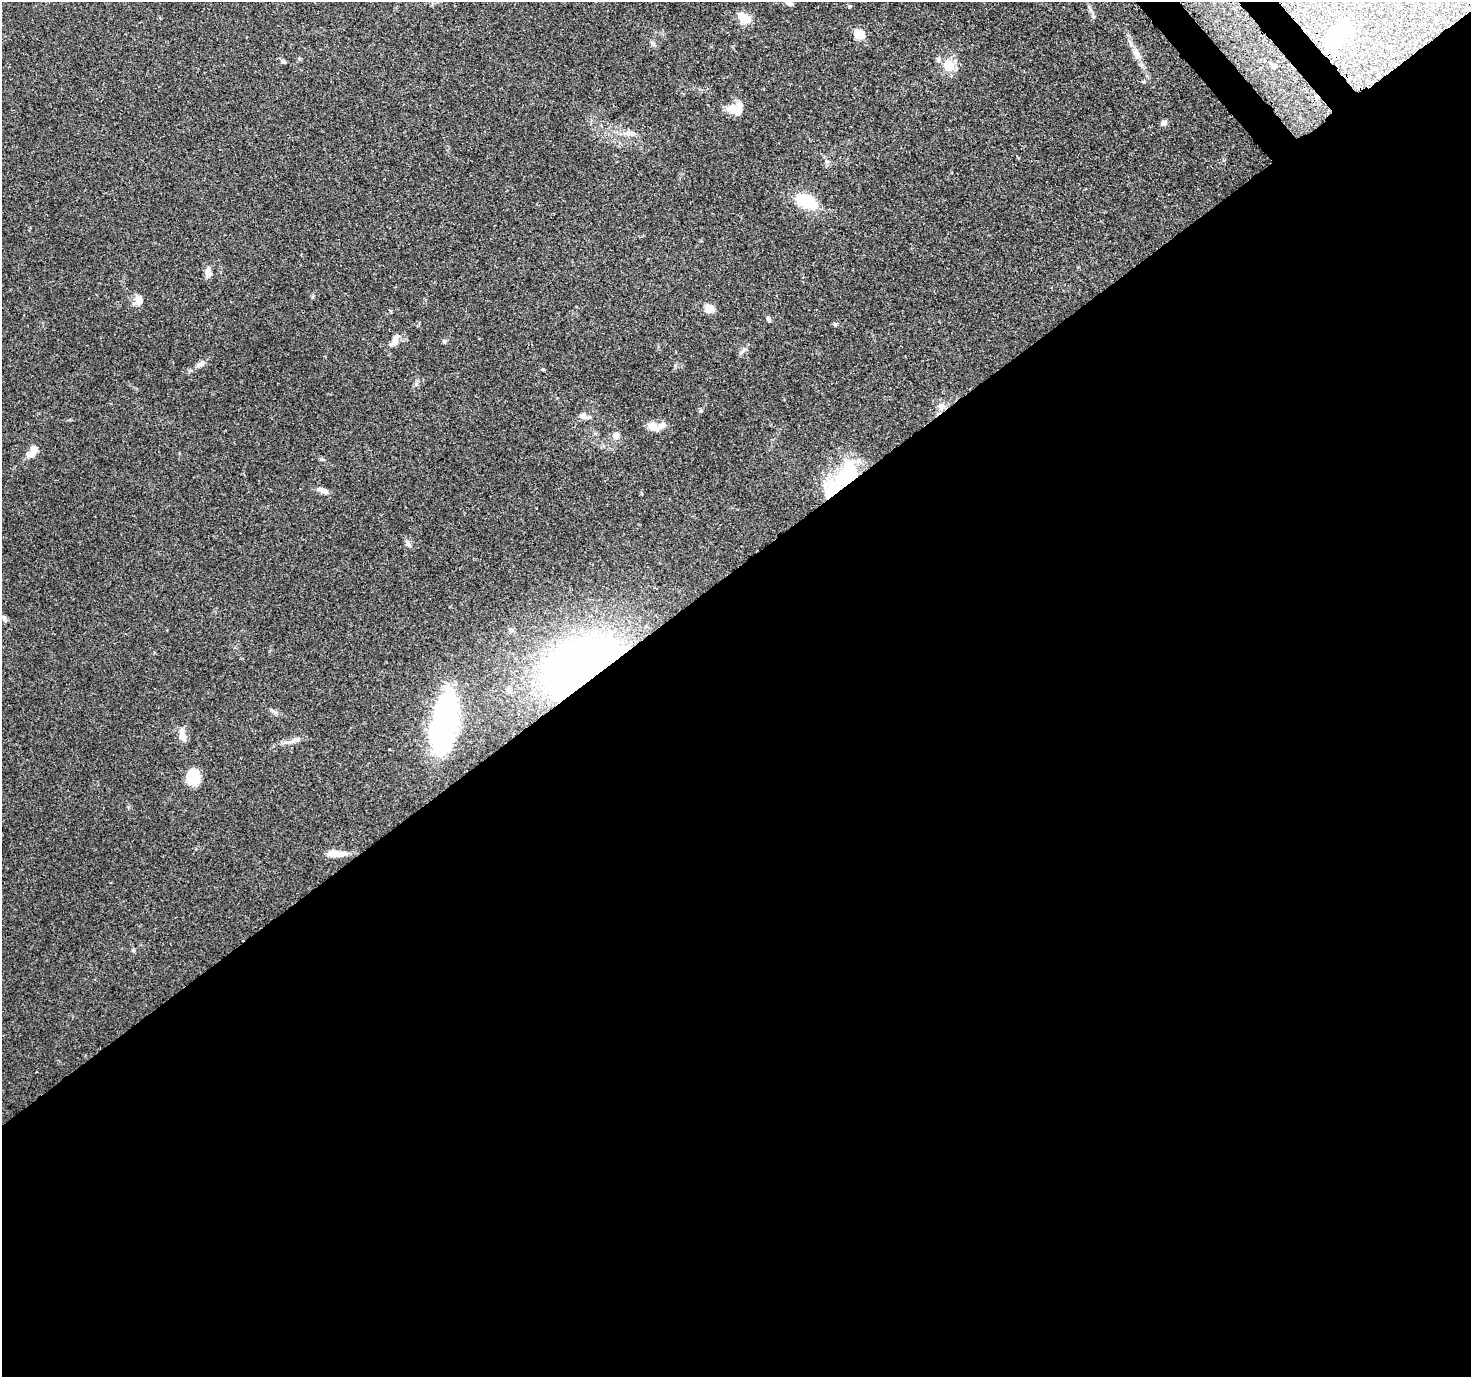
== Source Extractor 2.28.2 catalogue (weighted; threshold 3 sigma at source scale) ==
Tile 15 of 4 x 4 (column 3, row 4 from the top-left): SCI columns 3057-4525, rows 254-1628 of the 6116 x 6065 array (HDU 1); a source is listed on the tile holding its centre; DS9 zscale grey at full resolution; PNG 1473 x 1379 px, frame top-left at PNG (2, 2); no overlay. Shown black and unused: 59% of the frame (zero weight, under 3 of 4 exposures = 9% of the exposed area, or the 3 px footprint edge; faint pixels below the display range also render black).
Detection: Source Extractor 2.28.2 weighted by HDU 2 'WHT'; one run over the whole footprint, this tile lists its part. Background 0.151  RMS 0.0043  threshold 0.0194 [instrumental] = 3 sigma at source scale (4.5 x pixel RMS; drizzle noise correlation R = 1.50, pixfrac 1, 0.0396/0.0396 arcsec/px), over >= 5 px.
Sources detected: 48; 5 inside a brighter object's white glare — not listed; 6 inside a brighter listed object's ellipse — not listed separately; the other 37 listed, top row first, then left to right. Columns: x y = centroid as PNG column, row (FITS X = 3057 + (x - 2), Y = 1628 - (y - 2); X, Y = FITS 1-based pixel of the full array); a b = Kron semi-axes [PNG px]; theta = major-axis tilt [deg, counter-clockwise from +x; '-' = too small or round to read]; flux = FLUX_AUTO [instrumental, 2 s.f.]
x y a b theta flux
788 3 10 6 -26 1.4
743 17 18 10 -33 6
859 34 14 12 45 3.6
1340 35 26 10 48 31
1137 54 16 8 -60 3.7
283 61 7 5 -44 0.75
948 65 15 12 -36 6.6
1274 66 5 5 - 0.88
737 111 18 10 -28 6
1164 123 7 5 36 1.4
807 201 22 13 -25 13
208 273 13 7 87 2.4
139 300 13 9 -73 3.1
709 309 10 9 - 3.9
769 319 7 5 -76 0.92
835 324 5 5 - 0.53
395 341 10 7 79 2.5
744 350 7 5 32 1
201 364 11 6 39 1.6
543 369 5 3 - 0.44
941 406 10 7 -12 2
701 411 5 3 - 0.52
583 416 11 7 -18 2
653 427 17 9 -28 3.4
616 436 9 8 - 2.3
34 450 11 8 79 3.4
832 486 37 22 52 25
323 490 16 6 -21 2.2
409 545 9 4 -54 1.1
4 618 8 6 -56 1
583 667 45 30 31 270
509 690 8 6 -90 1.2
442 724 63 26 89 68
182 736 11 9 86 2.8
297 739 9 6 18 1.4
193 777 13 11 -90 15
336 854 23 7 0 5.4
Overlapping masked pixels (flux is a lower limit): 2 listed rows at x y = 832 486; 583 667
Isophote crosses this tile's border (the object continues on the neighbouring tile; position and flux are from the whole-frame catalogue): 1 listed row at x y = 788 3
Unlisted compact peaks at least as high as the median listed source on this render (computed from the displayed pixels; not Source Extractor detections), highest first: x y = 444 341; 1144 82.